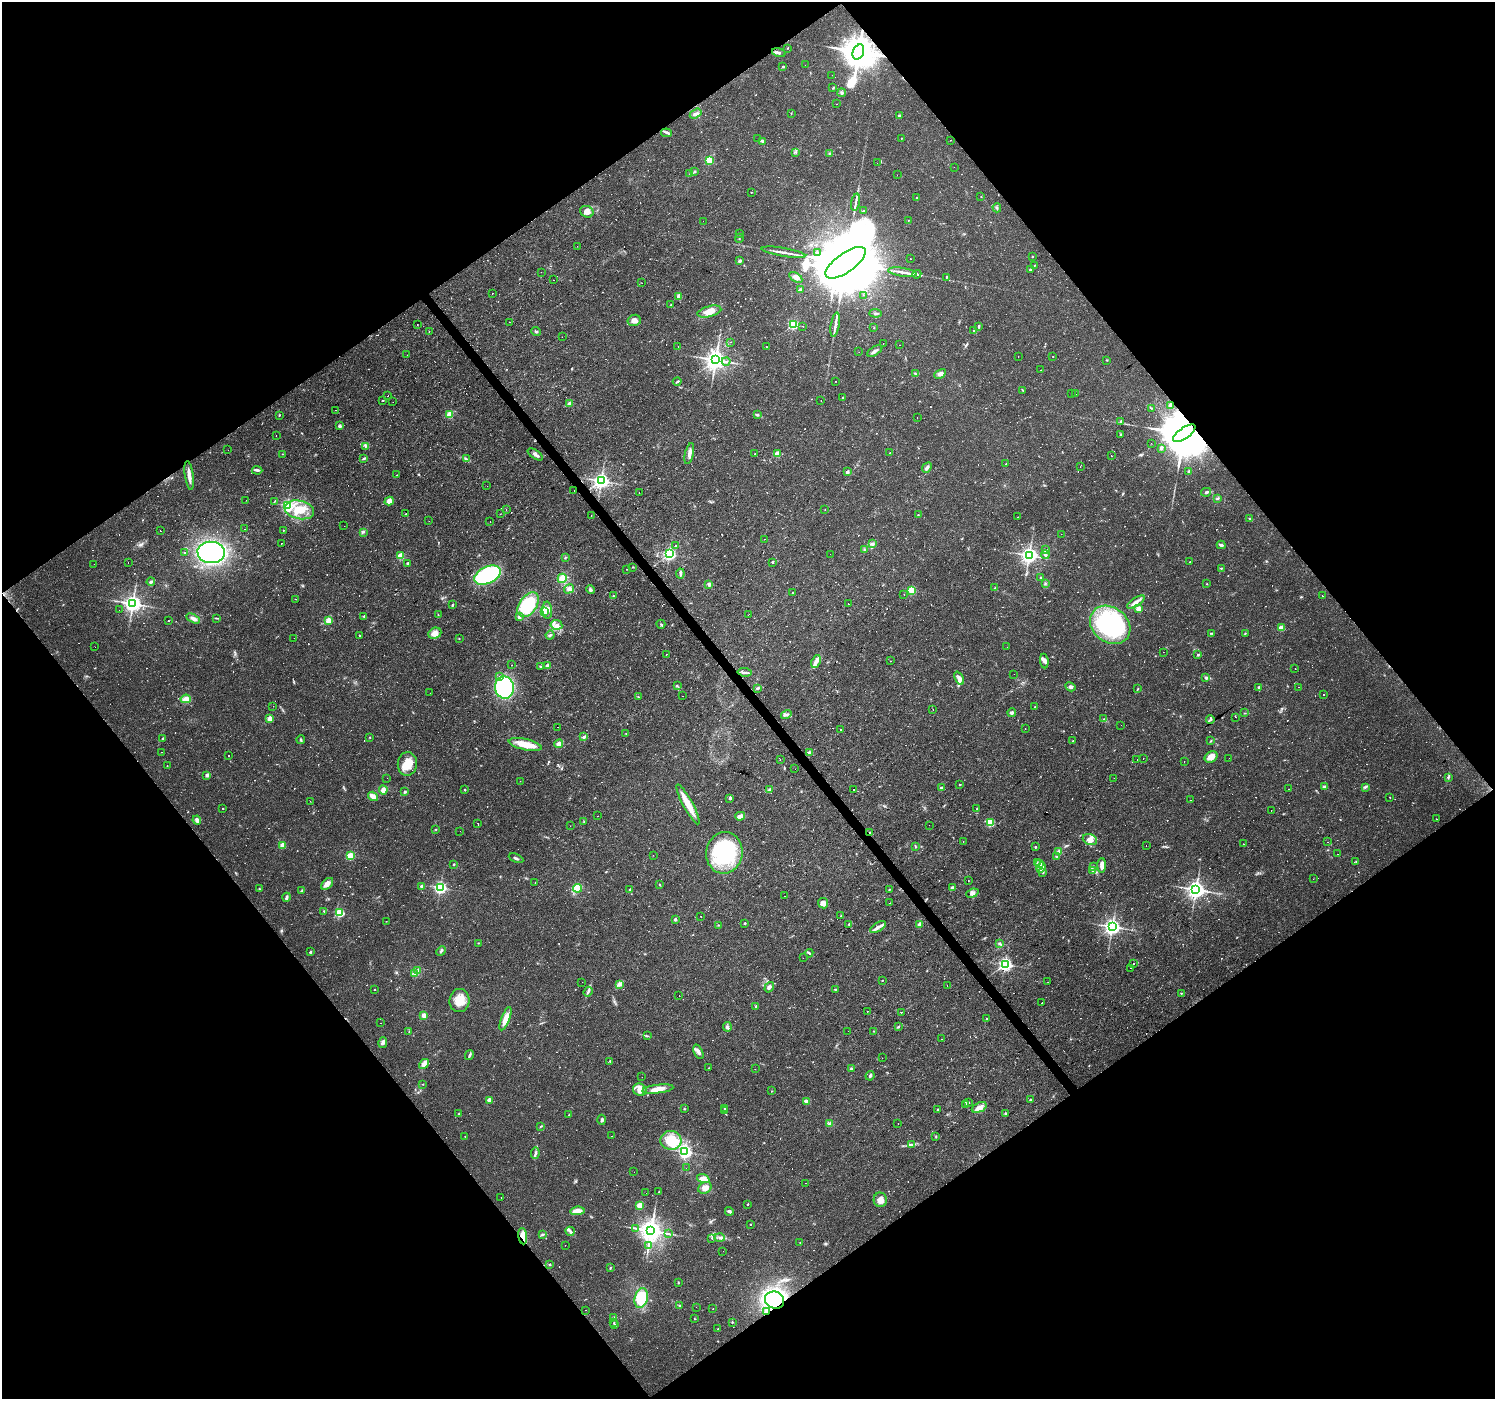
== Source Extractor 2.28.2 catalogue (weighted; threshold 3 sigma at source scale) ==
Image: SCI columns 1-5969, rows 131-5717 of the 5970 x 5910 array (HDU 1 of 3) = the unmasked area's bounding box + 8 px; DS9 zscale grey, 4 x 4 block average (1 PNG px = mean of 4 x 4 image px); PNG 1497 x 1401 px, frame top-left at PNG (2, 2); each listed source drawn as its Kron ellipse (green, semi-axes under 4 px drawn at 4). Shown black and unused: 50% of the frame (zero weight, under 2 of 3 exposures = <1% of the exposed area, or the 3 px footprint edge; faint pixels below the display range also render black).
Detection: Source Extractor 2.28.2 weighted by HDU 2 'WHT'. Background 0.0195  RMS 0.0024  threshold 0.0108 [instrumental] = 3 sigma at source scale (4.5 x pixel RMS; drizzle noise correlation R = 1.50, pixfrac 1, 0.0396/0.0396 arcsec/px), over >= 5 px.
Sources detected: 1106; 7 too faint to see at this stretch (4 x 4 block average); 3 inside a brighter object's white glare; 272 cosmic-ray / hot-pixel residue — neither listed nor drawn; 6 coinciding with a brighter row at this scale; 23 inside a brighter listed object's ellipse — not listed separately; of the other 795, all 500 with FLUX_AUTO >= 0.647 (the completeness limit of this list) listed and drawn (295 fainter detections not listed), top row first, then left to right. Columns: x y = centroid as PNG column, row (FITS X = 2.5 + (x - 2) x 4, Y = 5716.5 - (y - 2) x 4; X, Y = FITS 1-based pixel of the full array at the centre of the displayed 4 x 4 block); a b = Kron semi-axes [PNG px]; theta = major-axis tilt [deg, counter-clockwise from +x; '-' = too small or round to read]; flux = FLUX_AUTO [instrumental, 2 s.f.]
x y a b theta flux
788 48 2 2 - 1.4
858 52 8 5 67 4900
779 53 7 2 -15 3.7
805 65 2 2 - 2.3
783 66 3 2 - 1.6
832 75 2 2 - 0.82
833 88 3 2 - 1.3
842 93 4 3 - 2.2
837 104 2 2 - 0.74
791 113 2 2 - 0.69
696 114 6 4 34 5.1
899 116 2 2 - 4.8
666 133 5 2 - 2.7
758 138 2 2 - 1.2
901 138 2 2 - 0.97
950 140 2 2 - 0.93
763 141 3 2 - 0.99
796 152 3 2 - 0.72
829 153 3 2 - 1.1
710 160 2 2 - 97
877 163 2 2 - 1.9
954 167 2 2 - 1.7
695 171 3 2 - 1.1
690 174 2 2 - 0.93
897 175 2 2 - 0.68
751 192 2 2 - 0.86
981 197 2 2 - 1.1
916 198 2 2 - 3.3
856 202 9 2 79 4.2
997 208 4 2 - 1.4
863 211 4 2 - 1.2
587 212 7 5 -26 11
908 220 2 2 - 0.79
703 221 2 2 - 2.3
739 233 2 2 - 0.7
739 238 4 2 - 1.3
577 246 2 2 - 0.67
783 252 22 2 -10 7.9
817 253 4 2 - 2
1032 256 2 2 - 1.3
910 259 2 2 - 5.6
740 261 4 3 - 2.4
846 263 23 9 36 36000
1034 266 3 2 - 0.73
1031 269 3 2 - 3.2
541 272 2 2 - 2.6
902 272 14 2 -9 7.2
917 274 4 3 - 2.1
796 277 7 4 -33 8
946 277 2 2 - 1.7
553 280 2 2 - 1.4
642 283 2 2 - 1.2
800 289 3 2 - 3.3
492 294 2 2 - 2.2
864 295 2 2 - 4.6
679 296 3 2 - 9.9
670 305 2 2 - 0.69
709 311 12 5 15 18
875 313 6 2 -5 2
634 320 7 5 14 7.3
509 322 2 2 - 0.96
793 324 2 2 - 170
417 325 2 2 - 2.3
835 325 12 2 80 6.2
803 326 2 2 - 0.78
978 326 4 2 - 1.3
874 328 2 2 - 0.74
973 330 3 2 - 1
536 331 5 2 - 1.9
429 332 2 2 - 2.4
562 337 2 2 - 2
730 342 2 2 - 1
883 343 2 2 - 1.1
899 345 2 2 - 1.4
678 347 2 2 - 2.8
767 347 2 2 - 0.93
875 351 8 3 31 4.5
859 352 2 2 - 1.8
407 355 2 2 - 0.84
1018 357 2 2 - 0.86
1053 357 2 2 - 0.75
716 360 3 3 - 1300
1106 360 2 2 - 0.81
726 361 4 2 - 2.7
1041 370 2 2 - 1.7
915 374 3 2 - 1.2
940 374 6 4 28 5.5
836 381 2 2 - 1.3
677 382 4 2 - 1.9
1023 390 2 2 - 0.65
1072 394 2 2 - 5.6
1076 394 2 2 - 2.2
388 396 2 2 - 1
843 398 2 2 - 5.3
383 400 2 2 - 0.88
821 401 2 2 - 3
393 402 2 2 - 1.5
570 403 2 2 - 17
1170 405 3 2 - 1.5
1151 408 3 2 - 0.97
335 410 2 2 - 0.73
449 414 2 2 - 51
279 415 3 2 - 0.99
757 415 3 3 - 1.9
917 418 2 2 - 1.2
1121 421 2 2 - 6.7
340 426 4 3 - 2.4
1184 433 13 5 35 17000
1121 435 2 2 - 2.7
276 436 2 2 - 3.3
1151 443 2 2 - 1.2
365 446 4 2 - 1.7
1161 448 3 2 - 4.9
228 450 2 2 - 1.1
890 453 2 2 - 0.76
282 454 2 2 - 0.75
535 454 9 2 -33 4.1
689 454 11 3 77 6.9
755 454 2 2 - 2.5
777 454 2 2 - 34
1111 456 2 2 - 2.3
364 458 4 2 - 1.7
466 459 3 2 - 1.5
1006 464 2 2 - 0.75
1080 467 2 2 - 1.4
927 468 5 3 - 4.4
257 470 5 3 - 2.9
847 472 2 2 - 11
1189 472 2 2 - 12
189 475 14 3 -82 12
397 475 2 2 - 0.74
601 481 3 3 - 630
487 486 2 2 - 0.84
574 491 2 2 - 2.3
639 492 2 2 - 3.9
1206 492 5 2 - 3.1
1217 498 3 2 - 1.9
246 500 2 2 - 0.9
275 501 3 2 - 1.1
389 501 5 4 - 7.6
287 506 2 2 - 260
299 510 15 9 -12 33
506 510 2 2 - 1.1
825 510 2 2 - 4.5
406 514 2 2 - 0.66
500 514 2 2 - 1.7
591 515 2 2 - 0.8
918 515 2 2 - 1.4
1017 517 2 2 - 3.3
1250 519 3 2 - 1.2
429 521 2 2 - 1.1
490 522 2 2 - 0.87
344 526 2 2 - 1.3
244 529 2 2 - 2.8
283 530 2 2 - 2.1
160 531 2 2 - 0.85
363 532 2 2 - 1.4
1061 534 2 2 - 0.8
765 539 2 2 - 0.73
281 543 2 2 - 0.68
873 544 3 3 - 2.7
1221 545 4 2 - 4.1
675 546 2 2 - 21
864 550 3 2 - 1.1
1046 550 2 2 - 2.8
211 552 13 10 -5 300
185 553 2 2 - 0.93
669 554 2 2 - 340
830 554 2 2 - 1
1045 554 4 3 - 3.3
1029 555 3 3 - 700
400 556 2 2 - 52
565 558 3 2 - 1.1
128 562 2 2 - 1.2
772 562 2 2 - 3
1190 562 2 2 - 1.8
407 563 3 2 - 1.9
94 564 2 2 - 0.78
633 567 2 2 - 0.82
1221 568 3 2 - 1.2
626 569 2 2 - 2.8
680 574 5 3 - 2.9
488 575 14 8 24 180
1041 577 2 2 - 1.3
562 578 5 4 - 16
151 582 4 2 - 2.7
1045 583 3 2 - 0.68
709 584 2 2 - 18
1207 584 2 2 - 0.74
995 588 3 2 - 0.83
569 589 5 4 - 4.7
590 589 4 3 - 2.6
911 590 2 2 - 100
792 593 2 2 - 0.67
904 594 2 2 - 1.7
613 596 2 2 - 0.95
1322 596 2 2 - 1.3
296 599 2 2 - 0.84
1136 602 10 3 32 7.8
133 604 3 3 - 820
848 604 2 2 - 1.4
452 605 4 2 - 1.3
528 605 14 8 55 78
1138 609 2 2 - 34
119 610 2 2 - 0.65
547 610 8 5 -87 10
544 612 3 2 - 19
749 614 2 2 - 0.66
438 615 3 2 - 1.1
364 616 2 2 - 1.7
519 617 3 3 - 3.4
193 618 7 3 -29 5.4
216 618 3 2 - 1.2
328 620 2 2 - 51
168 621 2 2 - 1
661 624 4 2 - 1.7
556 625 6 5 - 7
1110 625 22 17 -38 180
1281 628 2 2 - 38
435 633 7 5 24 10
1211 633 4 2 - 1.3
1245 634 3 2 - 0.98
550 635 4 3 - 2.4
359 636 3 2 - 0.97
294 638 2 2 - 0.67
459 638 2 2 - 0.76
95 647 2 2 - 1.4
1007 647 2 2 - 7.9
1163 652 2 2 - 1.2
666 654 2 2 - 4
1198 655 3 3 - 1.6
890 661 2 2 - 0.78
1044 661 7 4 -82 4.9
816 662 6 4 67 6.7
511 665 2 2 - 0.83
540 666 3 2 - 1.2
547 666 2 2 - 16
1295 669 2 2 - 1.8
744 672 7 2 -7 3.1
1014 674 2 2 - 0.75
499 676 2 2 - 0.75
959 678 7 3 -63 8.6
1206 678 4 2 - 1.8
677 686 3 2 - 1
504 687 11 9 -83 160
1070 687 5 3 - 3.5
1259 687 2 2 - 2.5
1299 687 2 2 - 0.69
757 688 2 2 - 1.2
1138 688 2 2 - 0.85
430 693 2 2 - 1.1
1323 694 2 2 - 1.5
683 696 2 2 - 0.82
638 697 2 2 - 0.78
186 699 5 4 - 11
273 706 2 2 - 0.72
1035 707 2 2 - 1.4
933 709 2 2 - 11
1012 713 4 3 - 2.7
1245 713 2 2 - 0.65
786 715 5 2 - 2.8
1236 717 2 2 - 2.2
270 719 2 2 - 34
1104 719 3 2 - 1.1
1210 720 4 2 - 1.7
1121 725 2 2 - 0.94
557 727 2 2 - 1.7
1025 729 2 2 - 1.2
841 730 2 2 - 4.5
626 733 2 2 - 0.68
370 737 2 2 - 1.2
584 737 3 2 - 3.1
163 738 3 2 - 1.6
301 740 4 2 - 1.9
1073 741 4 2 - 1.3
1210 741 3 2 - 1
525 744 17 5 -12 24
559 744 4 4 - 6.6
161 752 2 2 - 1.8
809 753 2 2 - 16
229 755 2 2 - 4.6
1211 757 7 5 34 12
1143 758 2 2 - 1.2
1229 758 2 2 - 0.87
780 759 2 2 - 0.65
1137 760 2 2 - 3.6
1184 761 2 2 - 0.66
407 764 12 9 83 22
167 765 2 2 - 0.79
795 769 2 2 - 0.69
207 775 2 2 - 19
1448 777 3 2 - 1.2
387 778 2 2 - 0.81
1114 778 2 2 - 1.4
520 781 2 2 - 0.85
959 785 2 2 - 0.99
1325 787 4 3 - 3.6
1365 787 4 2 - 2.1
941 788 3 2 - 2
770 789 3 2 - 4.1
853 789 2 2 - 1.7
1288 789 2 2 - 0.84
383 790 4 4 - 6.8
465 790 2 2 - 1.1
405 792 3 2 - 1
373 796 5 3 - 14
1390 797 2 2 - 0.77
730 798 4 2 - 1.7
1190 800 2 2 - 0.7
310 801 2 2 - 1.5
688 804 22 5 -61 23
223 808 2 2 - 1.4
977 809 2 2 - 1.5
1271 810 2 2 - 5.9
597 816 2 2 - 1
740 816 5 3 - 8.7
1436 819 2 2 - 1.2
197 820 4 3 - 6.3
584 821 2 2 - 0.71
991 822 2 2 - 55
478 823 2 2 - 1.3
929 825 2 2 - 1.7
570 826 2 2 - 0.69
436 829 3 2 - 0.83
460 831 2 2 - 9.5
870 833 2 2 - 4.6
1090 839 7 5 -19 9.3
963 842 2 2 - 0.9
1328 842 2 2 - 2.3
1243 844 2 2 - 1.3
282 845 2 2 - 30
1146 845 2 2 - 2
916 847 3 2 - 1.2
1035 847 3 2 - 1.4
1059 851 4 3 - 4.3
724 853 21 18 80 130
1337 854 2 2 - 0.79
653 855 2 2 - 3.9
350 856 2 2 - 90
1056 856 3 2 - 1.1
516 858 8 2 -25 3.1
1356 861 3 2 - 0.79
1037 863 3 2 - 1.4
1040 863 2 2 - 1.4
454 864 2 2 - 4.6
1102 865 7 3 88 10
1093 866 2 2 - 1.1
1041 867 5 2 - 4.2
1093 871 2 2 - 0.77
1043 873 2 2 - 0.95
1313 879 2 2 - 0.66
968 881 2 2 - 5.3
535 883 2 2 - 0.69
327 884 7 4 45 9.3
659 884 2 2 - 0.95
421 886 2 2 - 9.3
440 888 2 2 - 290
577 888 4 4 - 20
952 888 3 3 - 3.6
259 889 2 2 - 1.1
630 889 3 2 - 1.1
889 890 2 2 - 0.91
1196 890 3 3 - 890
302 891 4 2 - 1.6
972 893 6 4 20 4.8
784 896 2 2 - 1.1
286 897 4 2 - 3.6
823 903 5 5 - 5.6
890 903 2 2 - 2
324 911 2 2 - 1.8
339 913 2 2 - 120
701 916 2 2 - 4.4
841 916 2 2 - 0.82
675 919 2 2 - 12
386 921 2 2 - 1.2
745 923 2 2 - 3.1
849 924 2 2 - 2.2
920 924 2 2 - 20
718 925 3 2 - 0.88
878 927 9 3 33 6.4
1112 927 3 3 - 670
478 943 3 2 - 0.87
1000 944 3 2 - 1.7
441 951 5 2 - 2.3
310 952 2 2 - 2.5
809 953 4 2 - 2
803 958 2 2 - 0.71
1134 963 2 2 - 3.8
1005 964 3 3 - 260
1130 968 2 2 - 1
418 971 4 2 - 2.3
414 973 3 3 - 2.8
882 980 2 2 - 1.2
582 982 2 2 - 0.7
1048 982 2 2 - 1.2
620 984 4 2 - 2.6
947 985 2 2 - 0.85
769 987 6 3 55 4.6
375 989 2 2 - 1.5
835 989 2 2 - 1.4
588 992 5 2 - 2.5
1181 993 2 2 - 0.99
679 995 2 2 - 1.4
459 1000 11 10 - 22
1042 1003 2 2 - 7.5
756 1006 3 2 - 1.2
867 1012 2 2 - 0.67
901 1013 2 2 - 130
424 1016 3 3 - 8.5
506 1019 12 4 69 15
987 1019 2 2 - 1.4
381 1023 2 2 - 0.72
727 1027 5 4 - 3.6
898 1027 3 2 - 1.1
848 1031 2 2 - 0.94
874 1031 2 2 - 0.75
409 1032 2 2 - 0.68
647 1036 2 2 - 1
941 1039 2 2 - 1.5
383 1042 5 3 - 5.2
698 1052 7 4 -66 5.2
469 1055 5 2 - 2.8
882 1058 2 2 - 0.88
610 1061 2 2 - 1.5
424 1064 6 3 40 11
709 1068 2 2 - 0.71
851 1068 2 2 - 1.1
755 1069 2 2 - 2.9
870 1076 5 3 - 2.5
642 1077 2 2 - 0.77
423 1084 2 2 - 1.1
658 1089 16 4 7 16
640 1090 7 6 - 9.1
772 1091 2 2 - 0.67
1031 1099 3 2 - 1.3
489 1100 2 2 - 22
806 1101 4 2 - 6.9
969 1103 2 2 - 0.97
966 1104 4 3 - 2.5
979 1107 8 4 25 7.8
725 1108 3 2 - 1.4
684 1109 2 2 - 1.1
938 1109 2 2 - 1.2
724 1111 3 2 - 2
1006 1113 4 2 - 1.5
459 1114 3 2 - 0.95
569 1115 2 2 - 1.5
602 1120 5 3 - 2.9
830 1123 3 3 - 3.2
898 1124 2 2 - 1
541 1126 4 2 - 1.1
465 1136 2 2 - 0.65
612 1136 2 2 - 2.7
936 1136 3 2 - 1
671 1140 10 9 - 40
912 1145 3 2 - 1.8
685 1152 2 2 - 420
535 1153 6 3 81 3.4
686 1168 2 2 - 0.94
634 1172 2 2 - 1.8
703 1179 6 3 -20 14
806 1183 2 2 - 9.2
705 1188 7 5 31 8.5
659 1192 3 2 - 0.89
646 1193 2 2 - 0.83
501 1197 2 2 - 1
880 1200 7 6 - 11
748 1204 2 2 - 1.9
639 1205 2 2 - 56
577 1211 7 4 6 15
729 1211 4 3 - 3.3
750 1224 2 2 - 1.3
635 1228 3 2 - 1.5
570 1231 5 3 - 3.4
651 1231 3 3 - 1700
542 1234 3 2 - 2.7
668 1234 2 2 - 0.87
523 1236 8 3 -82 20
720 1237 5 2 - 3
712 1238 2 2 - 0.73
800 1242 2 2 - 1.4
565 1245 2 2 - 0.68
648 1245 2 2 - 0.79
723 1251 2 2 - 1
550 1265 2 2 - 1.1
610 1267 3 2 - 1.1
678 1283 3 2 - 0.98
641 1298 10 6 76 56
775 1300 10 8 -26 280
680 1306 3 2 - 1.5
696 1307 2 2 - 0.97
713 1308 2 2 - 0.71
586 1310 2 2 - 0.84
766 1311 2 2 - 8.3
613 1317 2 2 - 0.8
694 1319 3 2 - 0.76
732 1322 3 2 - 0.72
614 1323 2 2 - 0.78
615 1325 3 2 - 1.3
718 1328 2 2 - 1.8
Overlapping masked pixels (flux is a lower limit): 6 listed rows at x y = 858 52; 1184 433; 870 833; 523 1236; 775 1300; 766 1311
Diffuse or blended objects may show on this block-average render without a row.